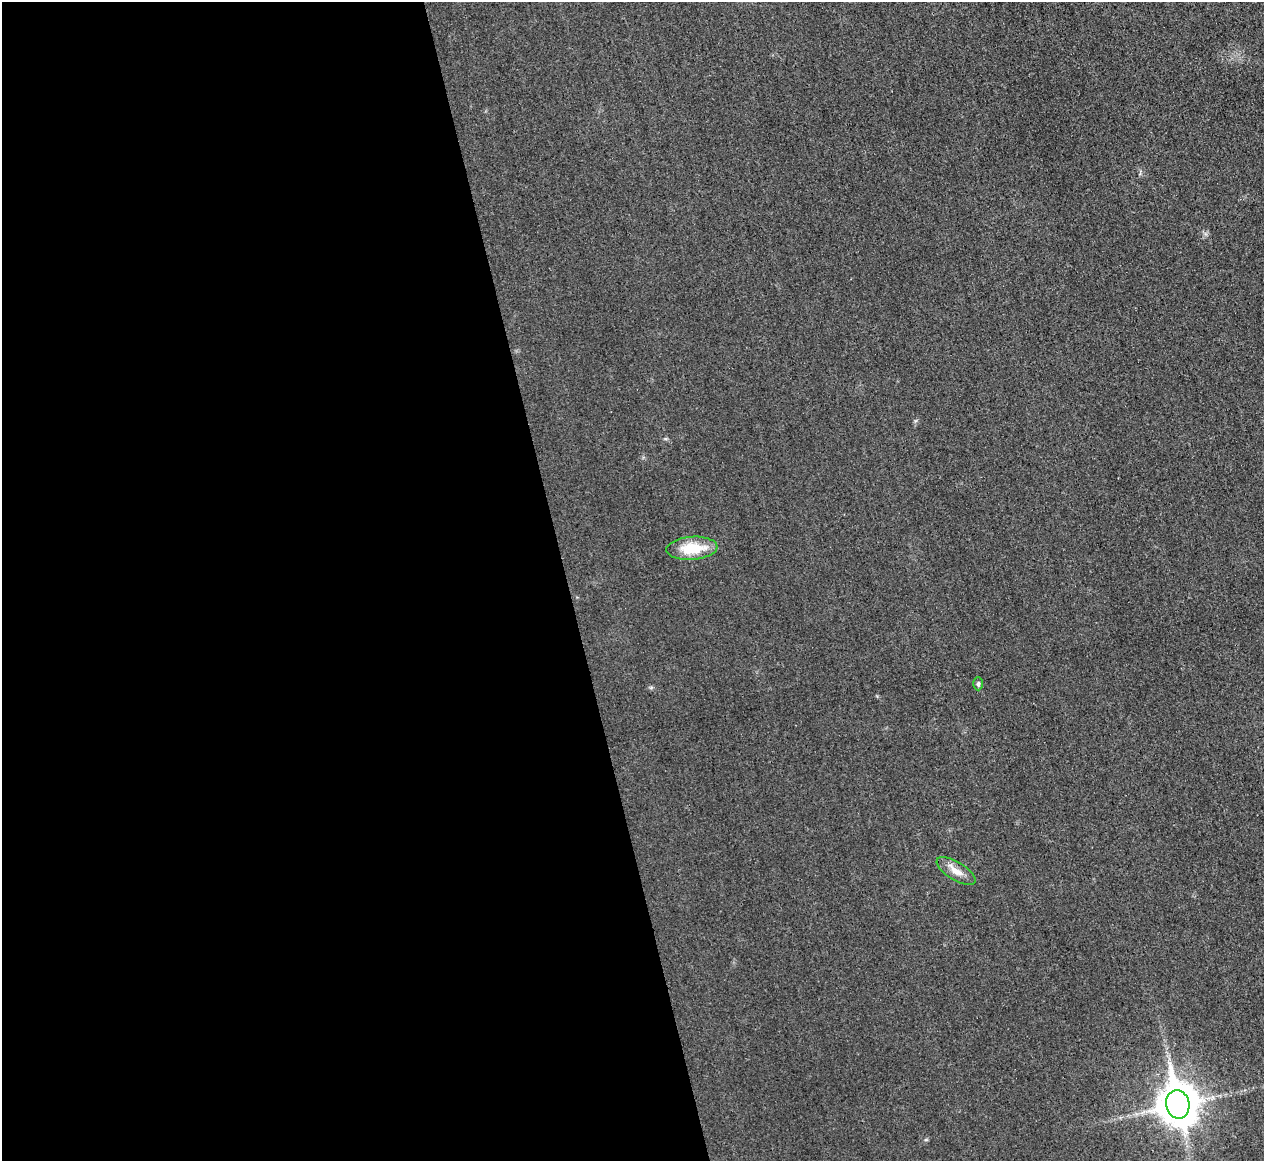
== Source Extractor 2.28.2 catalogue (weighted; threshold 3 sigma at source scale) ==
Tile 9 of 4 x 4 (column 1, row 3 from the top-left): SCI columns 9-1270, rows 1308-2466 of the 5067 x 5048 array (HDU 1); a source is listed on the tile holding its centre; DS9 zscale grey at full resolution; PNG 1266 x 1163 px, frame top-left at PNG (2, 2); each listed source drawn as its Kron ellipse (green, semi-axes under 4 px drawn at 4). Shown black and unused: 45% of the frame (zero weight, under 3 of 4 exposures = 1% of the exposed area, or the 3 px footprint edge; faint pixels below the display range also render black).
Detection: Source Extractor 2.28.2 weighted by HDU 2 'WHT'; one run over the whole footprint, this tile lists its part. Background 0.0224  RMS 0.0056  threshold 0.0253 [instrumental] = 3 sigma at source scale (4.5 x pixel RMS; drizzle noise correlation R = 1.50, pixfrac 1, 0.05/0.05 arcsec/px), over >= 5 px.
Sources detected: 4; all 4 listed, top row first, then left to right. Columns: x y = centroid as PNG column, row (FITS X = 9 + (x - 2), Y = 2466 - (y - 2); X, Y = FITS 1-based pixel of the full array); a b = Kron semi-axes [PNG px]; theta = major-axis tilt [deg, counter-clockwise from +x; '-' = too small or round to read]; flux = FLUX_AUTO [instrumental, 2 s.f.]
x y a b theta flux
692 548 25 11 5 19
978 684 6 4 90 1.1
956 871 22 9 -31 6.2
1178 1104 14 11 -77 1600